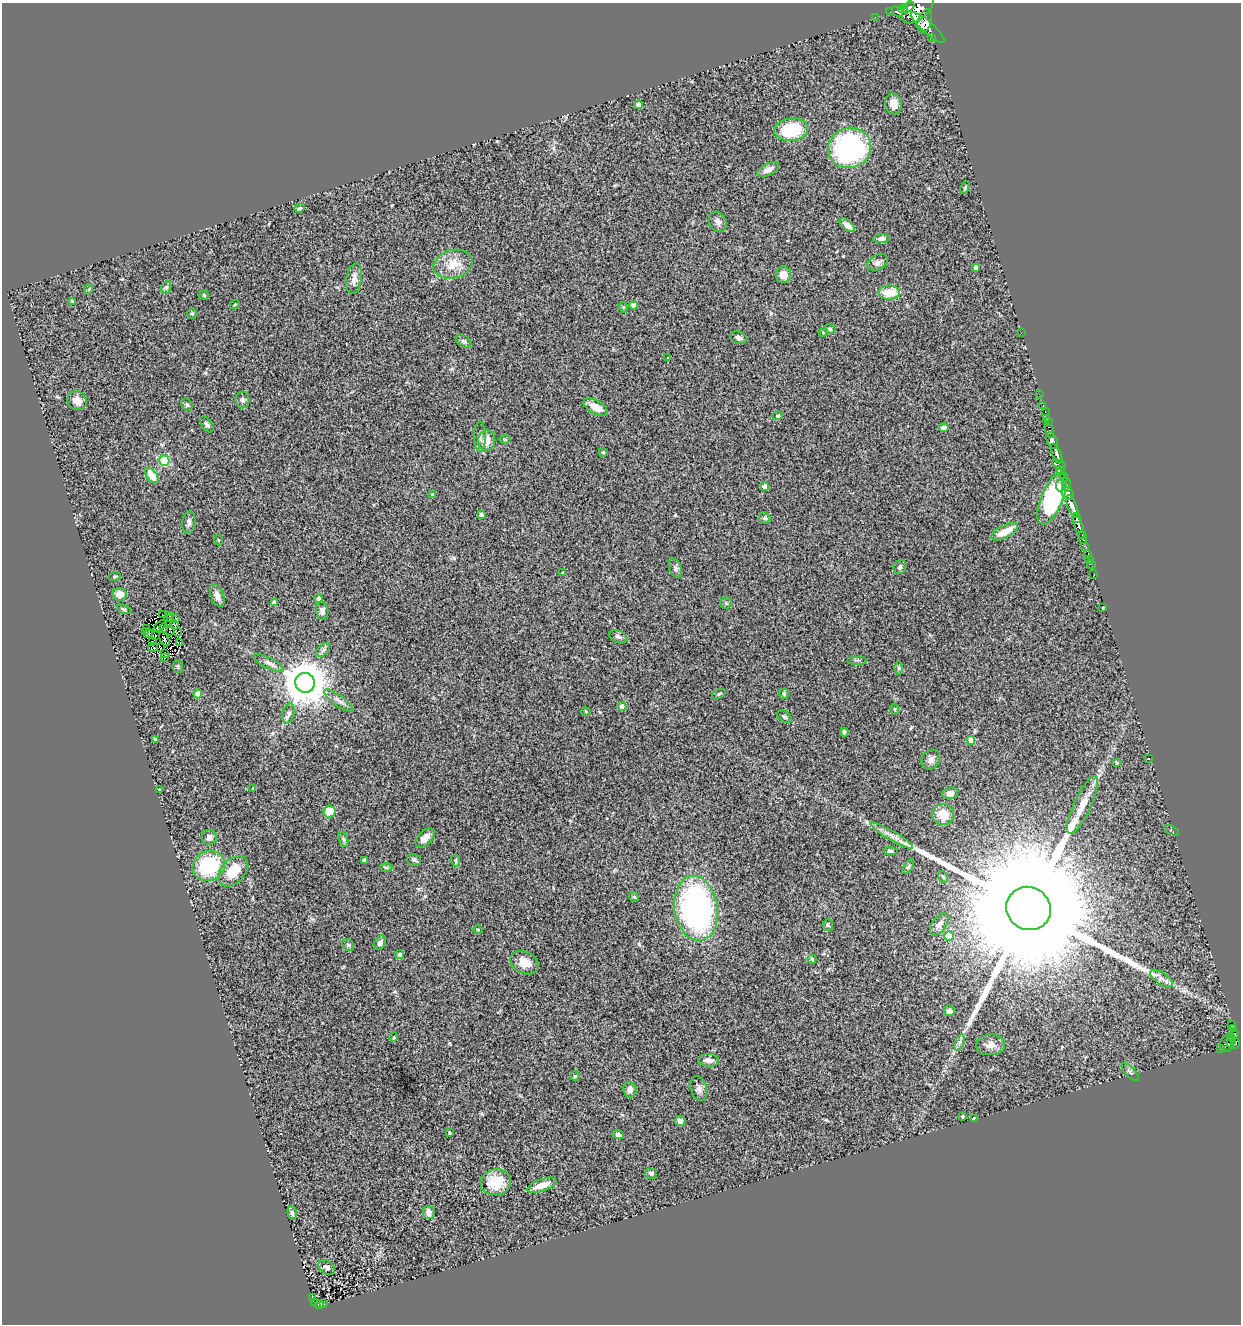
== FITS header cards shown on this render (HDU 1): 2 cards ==
NAXIS1  =                 1239
NAXIS2  =                 1322

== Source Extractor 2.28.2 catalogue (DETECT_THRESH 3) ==
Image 1239 x 1322 px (HDU 1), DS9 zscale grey, 1 PNG px = 1 image px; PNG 1243 x 1326 px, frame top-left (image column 1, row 1322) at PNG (2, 3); each listed source drawn as its Kron ellipse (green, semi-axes under 4 px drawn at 4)
Background 1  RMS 0.11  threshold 0.33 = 3 sigma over >= 5 px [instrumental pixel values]
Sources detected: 205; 2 with non-positive FLUX_AUTO (blend fragments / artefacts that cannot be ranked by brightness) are neither listed nor drawn; the other 203 listed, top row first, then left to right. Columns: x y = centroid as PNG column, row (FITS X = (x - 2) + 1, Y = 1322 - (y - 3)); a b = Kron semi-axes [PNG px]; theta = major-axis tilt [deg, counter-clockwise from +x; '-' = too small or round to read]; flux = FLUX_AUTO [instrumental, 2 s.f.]
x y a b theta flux
908 8 7 4 40 1200
918 8 19 11 45 4500
903 9 5 4 - 470
890 12 2 2 - 8.5
897 12 6 4 -42 240
875 17 2 2 - 14
925 21 12 6 72 2300
928 27 22 6 -42 1800
932 37 4 3 - 100
894 104 10 8 -75 57
638 105 4 4 - 56
791 130 17 11 6 350
850 148 21 20 - 1300
768 169 12 6 26 50
965 187 6 4 66 9
300 208 5 3 - 12
718 222 10 8 -62 41
847 225 9 5 -38 61
881 238 8 4 2 25
878 262 11 7 28 29
453 264 20 14 15 140
976 268 4 4 - 32
783 275 8 8 - 73
354 278 16 7 80 47
166 287 6 5 - 13
89 289 5 3 - 6.8
889 293 10 7 -1 160
204 295 5 4 - 7.8
72 301 4 3 - 8.5
235 304 5 3 - 6.4
633 305 4 4 - 67
623 307 5 3 - 6.4
192 313 5 4 - 11
830 329 6 4 -16 12
823 332 4 4 - 8.4
1021 333 2 2 - 45
739 338 8 6 -18 23
463 341 8 5 -35 16
668 358 2 2 - 4.6
1039 394 2 2 - 19
242 400 8 7 - 20
77 401 10 9 - 50
187 405 6 5 - 14
1043 406 3 2 - 24
596 407 13 6 -29 99
1045 411 3 2 - 18
778 416 5 4 - 10
1047 418 3 3 - 8.5
1048 422 3 2 - 13
207 424 9 5 -55 18
944 428 4 4 - 29
1050 431 8 3 -72 130
480 437 15 6 90 26
505 439 6 4 -1 8.8
1052 440 9 5 -69 1300
486 441 10 8 88 77
603 452 4 3 - 6.1
1057 454 10 4 -67 1100
164 461 5 5 - 500
1059 465 7 4 -32 310
1061 470 4 3 - 190
152 475 9 5 -54 120
1064 477 5 4 - 670
1067 484 7 3 -75 210
764 486 4 4 - 38
1060 486 6 3 -79 110
1068 493 7 5 -49 930
433 495 4 3 - 17
1052 498 27 10 67 1000
1072 506 12 4 -68 2200
481 515 4 3 - 20
765 518 6 5 - 11
1076 518 5 3 - 550
189 522 11 7 83 30
1079 526 13 4 -72 1200
1005 532 15 6 27 110
1082 538 6 3 -80 340
218 540 5 3 - 6.3
1085 546 3 3 - 210
1088 554 4 3 - 67
1089 559 3 2 - 15
1091 564 4 2 - 6.1
900 567 7 6 - 22
675 568 10 6 -68 21
563 573 3 3 - 13
1094 575 3 2 - 5.6
115 576 6 3 18 7.1
120 594 7 6 - 55
217 596 12 6 -69 49
319 599 4 4 - 29
274 603 4 4 - 42
726 603 6 5 - 12
1103 608 3 3 - 58
124 609 7 4 -19 11
322 611 9 6 -80 25
162 614 2 2 - 7.1
169 615 3 2 - 2.8
170 618 3 2 - 1.7
175 618 3 3 - 5.2
168 625 2 2 - 8
175 625 5 2 - 4
160 626 8 2 42 8.8
146 628 3 2 - 15
164 628 4 3 - 3.1
170 631 5 2 - 0.45
145 632 2 2 - 3.5
178 632 4 2 - 3.9
148 633 4 3 - 16
155 636 2 2 - 4
618 636 9 6 -24 20
164 639 8 2 -58 4.4
152 642 2 2 - 13
179 643 4 2 - 3.2
153 647 5 2 - 5.7
160 648 4 2 - 5.5
323 650 8 5 44 18
165 653 3 2 - 3
164 658 3 2 - 12
857 660 10 2 0 7.4
269 663 17 5 -27 31
178 666 6 5 - 15
899 668 6 4 90 11
305 683 10 9 - 28000
198 694 4 4 - 110
719 694 7 4 22 12
784 694 5 4 - 11
339 701 17 5 -36 38
622 706 4 4 - 52
895 709 5 3 - 7.8
586 712 4 4 - 7.5
288 713 10 6 75 28
784 717 8 5 -37 15
844 732 4 4 - 21
155 740 3 3 - 12
971 740 4 4 - 100
1149 758 3 2 - 5.7
931 759 10 8 56 39
1116 762 3 3 - 10
159 789 4 2 - 5.3
253 789 3 3 - 43
950 793 8 6 7 42
1082 805 31 8 65 120
329 811 6 6 - 140
943 815 11 10 - 130
1172 830 8 4 -27 12
892 836 24 4 -30 57
209 837 7 7 - 42
425 838 12 7 44 55
343 839 8 3 -71 13
890 851 7 4 -5 17
365 860 4 4 - 16
414 860 7 5 -15 15
456 861 6 4 -78 9.8
209 866 16 15 - 500
908 867 8 4 54 12
386 868 6 4 -2 9
233 871 18 12 46 190
943 877 6 3 -54 7.8
634 897 5 4 - 10
696 908 32 21 -81 2000
1028 908 23 21 -32 440000
939 924 13 7 54 42
828 925 5 5 - 14
478 930 5 3 - 5.5
949 936 5 4 - 210
380 943 8 5 59 21
348 945 6 5 - 14
400 955 4 4 - 29
812 959 4 4 - 10
525 963 15 10 -27 90
1161 979 13 5 -34 36
949 1011 6 5 - 26
1232 1025 4 3 - 61
1233 1028 4 3 - 110
1234 1034 4 3 - 150
394 1037 4 3 - 6.4
1230 1037 3 2 - 34
1231 1041 6 3 65 210
959 1042 9 4 71 20
1235 1043 6 3 -88 260
1227 1044 8 7 - 320
991 1045 14 10 4 54
1220 1049 3 2 - 41
709 1060 10 6 -3 41
1130 1072 11 5 -46 15
575 1076 4 4 - 9.8
699 1089 13 8 -74 35
630 1090 7 6 - 35
962 1116 3 3 - 11
974 1118 3 3 - 110
680 1121 5 5 - 25
450 1133 3 3 - 8.3
618 1135 6 4 -18 21
651 1173 6 5 - 16
496 1182 15 13 9 190
542 1185 15 6 19 83
429 1212 6 6 - 36
292 1213 7 4 -80 15
327 1267 9 6 -34 24
312 1298 4 2 - 19
314 1302 3 3 - 110
324 1304 2 2 - 13
319 1305 4 3 - 39
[2 non-positive-flux detections neither listed nor drawn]